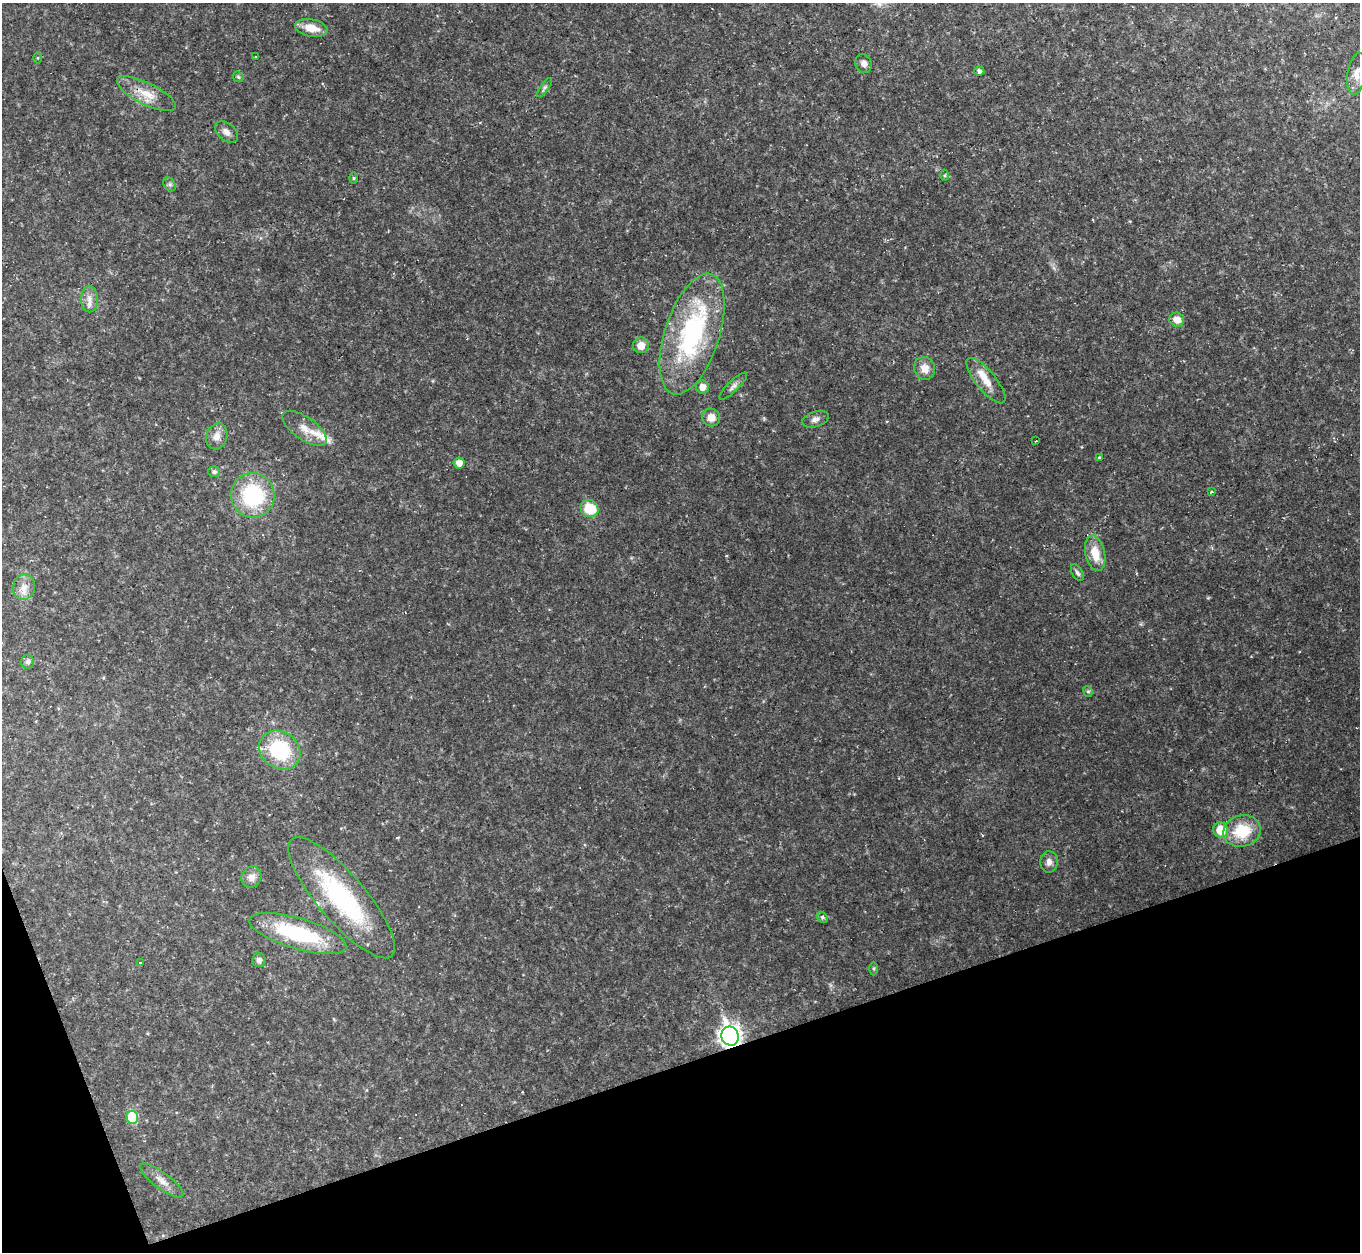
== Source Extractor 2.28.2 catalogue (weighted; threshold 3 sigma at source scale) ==
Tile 14 of 4 x 4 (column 2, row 4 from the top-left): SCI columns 1359-2716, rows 147-1396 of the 5433 x 5419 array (HDU 1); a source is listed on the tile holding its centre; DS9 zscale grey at full resolution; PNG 1362 x 1254 px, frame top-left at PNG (2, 3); each listed source drawn as its Kron ellipse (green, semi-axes under 4 px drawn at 4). Shown black and unused: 17% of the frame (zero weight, under 2 of 3 exposures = <1% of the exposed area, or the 3 px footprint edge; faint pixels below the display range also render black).
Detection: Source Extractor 2.28.2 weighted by HDU 2 'WHT'; one run over the whole footprint, this tile lists its part. Background 0.0461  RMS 0.0073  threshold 0.0328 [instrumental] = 3 sigma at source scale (4.5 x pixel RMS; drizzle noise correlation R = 1.50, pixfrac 1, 0.05/0.05 arcsec/px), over >= 5 px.
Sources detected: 56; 2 cosmic-ray / hot-pixel residue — neither listed nor drawn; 3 inside a brighter listed object's ellipse — not listed separately; the other 51 listed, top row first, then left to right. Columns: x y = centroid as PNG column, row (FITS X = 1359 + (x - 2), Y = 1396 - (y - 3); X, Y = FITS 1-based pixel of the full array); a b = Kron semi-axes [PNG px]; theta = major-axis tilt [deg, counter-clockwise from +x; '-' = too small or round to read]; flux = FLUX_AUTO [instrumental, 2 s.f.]
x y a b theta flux
311 28 16 8 -10 11
255 56 2 2 - 0.58
38 58 5 3 - 0.81
864 63 10 8 -72 3.6
979 71 5 4 - 2.4
1357 74 21 9 81 6.9
238 77 6 4 -45 1.1
545 88 11 4 55 1.7
146 94 32 11 -26 14
226 132 13 8 -39 4.7
945 175 5 3 - 0.86
354 178 5 3 - 0.86
170 184 7 5 -55 1.6
89 299 13 8 -89 5.3
1177 320 7 7 - 7.4
692 334 63 27 72 120
641 345 8 7 - 8.1
925 368 12 10 -64 8.2
986 381 28 10 -50 12
733 386 18 5 44 3.3
702 387 6 6 - 6
711 417 9 8 - 7
815 419 13 7 19 3.9
305 428 26 11 -35 11
217 436 13 10 70 6.6
1036 441 3 2 - 0.52
1099 457 4 3 - 0.77
459 463 5 5 - 5.8
214 472 6 5 - 2
1212 492 3 3 - 3
253 495 22 21 - 64
590 509 9 8 - 21
1095 553 18 9 -77 14
1077 573 9 5 -59 1.9
24 587 13 11 76 7
27 662 7 6 - 2.4
1088 691 5 4 - 1.1
280 750 22 18 -36 52
1221 830 8 7 - 18
1242 831 19 15 13 30
1049 862 10 8 87 4.3
251 877 11 9 61 5.5
341 898 77 23 -49 97
822 917 6 4 -46 1.3
298 933 50 15 -16 68
259 960 7 6 - 3
140 962 3 2 - 0.66
874 969 7 3 -90 1
730 1036 10 8 -70 470
132 1117 6 6 - 34
162 1181 26 8 -37 7.4
Overlapping masked pixels (flux is a lower limit): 1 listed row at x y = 730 1036
Isophote crosses this tile's border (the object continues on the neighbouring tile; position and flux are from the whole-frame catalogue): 1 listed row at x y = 1357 74